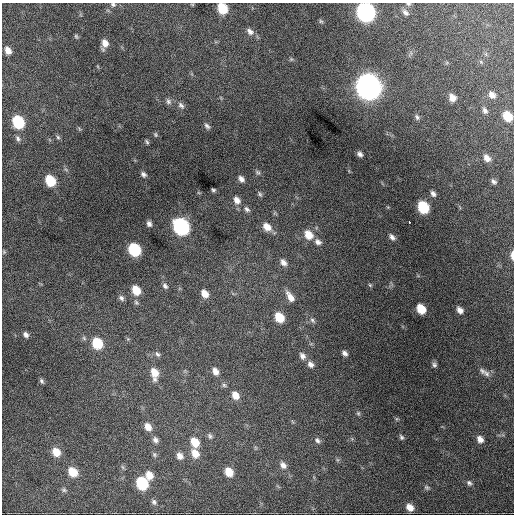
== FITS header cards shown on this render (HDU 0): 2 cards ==
NAXIS1  =                  512 / Axis length
NAXIS2  =                  512 / Axis length

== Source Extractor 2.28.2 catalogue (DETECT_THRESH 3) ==
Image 512 x 512 px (HDU 0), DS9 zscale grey, 1 PNG px = 1 image px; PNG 516 x 516 px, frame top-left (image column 1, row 512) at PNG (2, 3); no overlay
Background 1160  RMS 29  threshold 87.5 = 3 sigma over >= 5 px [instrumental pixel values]
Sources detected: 95; all 95 listed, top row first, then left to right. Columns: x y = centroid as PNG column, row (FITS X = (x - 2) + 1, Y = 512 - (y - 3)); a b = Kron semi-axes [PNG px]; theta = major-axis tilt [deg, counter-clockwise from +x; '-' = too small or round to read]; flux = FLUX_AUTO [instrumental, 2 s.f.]
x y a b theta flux
113 4 7 6 - 3.9e+03
408 4 6 4 -19 3.0e+03
222 8 8 7 - 5.5e+04
365 12 10 8 -56 7.5e+05
405 12 10 6 -40 7.0e+03
321 21 6 5 - 2.5e+03
250 31 10 7 -46 8.4e+03
76 36 7 4 -63 2.7e+03
105 44 9 6 82 1.5e+04
8 50 8 6 -61 1.4e+04
291 59 5 5 - 2.4e+03
368 86 11 10 - 2.4e+06
492 95 8 6 -48 1.1e+04
452 98 7 6 - 1.4e+04
168 101 9 7 -68 5.9e+03
181 105 10 6 -48 6.6e+03
485 111 7 5 -64 5.9e+03
508 116 8 6 -54 4.0e+04
417 117 8 5 -55 4.7e+03
18 122 9 7 -59 1.2e+05
207 126 9 5 -45 5.3e+03
155 135 6 5 - 2.9e+03
58 137 6 5 - 3.5e+03
18 139 8 6 -58 5.2e+03
147 142 6 4 -69 2.9e+03
360 154 6 4 -43 6.1e+03
487 158 8 6 -51 1.2e+04
258 172 8 5 -44 4.1e+03
143 174 6 6 - 5.6e+03
241 179 7 5 -54 8.2e+03
50 181 9 7 -57 6.5e+04
494 181 6 4 -39 4.9e+03
213 190 4 3 - 2.9e+03
260 194 9 5 -54 3.8e+03
433 194 8 5 -57 6.6e+03
237 200 11 8 -54 1.2e+04
423 207 9 7 -54 9.7e+04
247 209 9 6 -44 5.8e+03
409 222 3 3 - 5.5e+03
149 224 7 6 - 7.0e+03
181 226 10 8 -54 4.2e+05
267 227 11 8 -41 2.2e+04
309 235 11 9 -51 2.9e+04
392 237 8 5 -55 7.0e+03
318 242 10 7 -32 9.6e+03
134 250 9 7 -53 1.3e+05
4 252 5 5 - 2.6e+03
512 255 11 4 90 9.2e+03
283 262 10 7 -50 1.1e+04
370 285 6 4 -45 2.3e+03
165 286 7 5 -49 5.0e+03
136 290 9 7 -59 3.6e+04
205 294 9 6 -54 1.8e+04
290 297 15 7 -57 1.6e+04
121 298 8 6 -49 5.7e+03
421 309 8 6 -53 4.2e+04
460 310 7 5 -49 9.9e+03
279 317 9 7 -54 4.5e+04
312 320 9 5 -47 5.2e+03
26 335 7 5 -50 7.0e+03
97 343 9 8 - 6.9e+04
345 353 6 4 -41 6.8e+03
157 354 8 5 -50 5.0e+03
302 356 9 7 -60 8.8e+03
310 364 9 7 -48 9.0e+03
434 365 6 6 - 4.6e+03
215 371 9 7 -58 1.2e+04
482 371 9 7 -56 5.9e+03
154 373 13 8 -81 2.9e+04
486 373 11 8 -38 9.0e+03
42 381 7 4 -58 4.3e+03
224 385 6 6 - 4.0e+03
235 395 9 7 -53 2.0e+04
358 413 7 5 -75 3.6e+03
148 427 9 7 -54 1.8e+04
210 436 8 6 -71 5.2e+03
401 437 7 5 -61 4.3e+03
480 439 8 6 -53 1.2e+04
155 440 8 6 -57 7.6e+03
317 440 8 6 -48 5.9e+03
195 442 9 7 -56 3.3e+04
56 452 9 7 -54 2.7e+04
195 453 11 8 -55 2.4e+04
154 455 7 6 - 3.7e+03
180 456 8 7 - 1.2e+04
283 465 10 7 -48 1.1e+04
73 472 9 7 -46 3.5e+04
229 472 8 6 -55 3.2e+04
149 475 9 8 - 2.0e+04
142 483 9 7 -58 1.3e+05
469 483 8 7 - 5.7e+03
427 487 8 6 -43 4.3e+03
64 490 7 5 -89 3.8e+03
154 502 7 6 - 5.0e+03
410 507 8 7 - 1.8e+04
At the frame edge (FLAGS 8, measured only in part): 5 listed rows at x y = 113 4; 408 4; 222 8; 365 12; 512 255